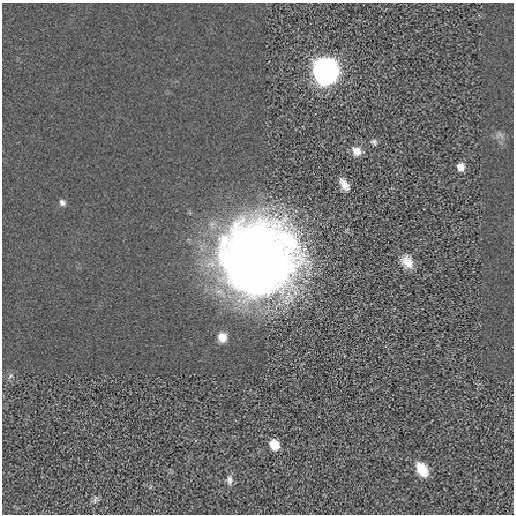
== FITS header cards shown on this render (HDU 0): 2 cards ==
NAXIS1  =                  512 / length of data axis 1
NAXIS2  =                  512 / length of data axis 2

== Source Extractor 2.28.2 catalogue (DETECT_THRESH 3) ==
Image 512 x 512 px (HDU 0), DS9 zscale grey, 1 PNG px = 1 image px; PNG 516 x 516 px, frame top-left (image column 1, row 512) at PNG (2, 3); no overlay
Background -2.75e-04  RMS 0.0067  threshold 0.0202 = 3 sigma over >= 5 px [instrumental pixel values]
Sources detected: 14; all 14 listed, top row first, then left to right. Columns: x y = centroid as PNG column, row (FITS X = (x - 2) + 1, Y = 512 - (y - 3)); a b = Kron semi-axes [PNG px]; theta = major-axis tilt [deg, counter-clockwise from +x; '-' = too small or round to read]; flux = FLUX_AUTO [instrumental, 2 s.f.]
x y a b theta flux
326 70 10 9 - 750
374 142 8 6 -57 0.97
356 151 12 10 -51 3.8
461 167 8 7 - 3.8
344 184 16 7 -56 3.7
62 203 9 7 -63 1.4
258 258 73 70 -10 410
407 262 16 11 -61 5.3
222 337 12 10 -60 3.9
10 376 6 4 71 0.72
274 445 8 7 - 9.3
422 469 16 10 -60 8
229 480 12 8 -89 2.1
95 500 11 2 78 0.63